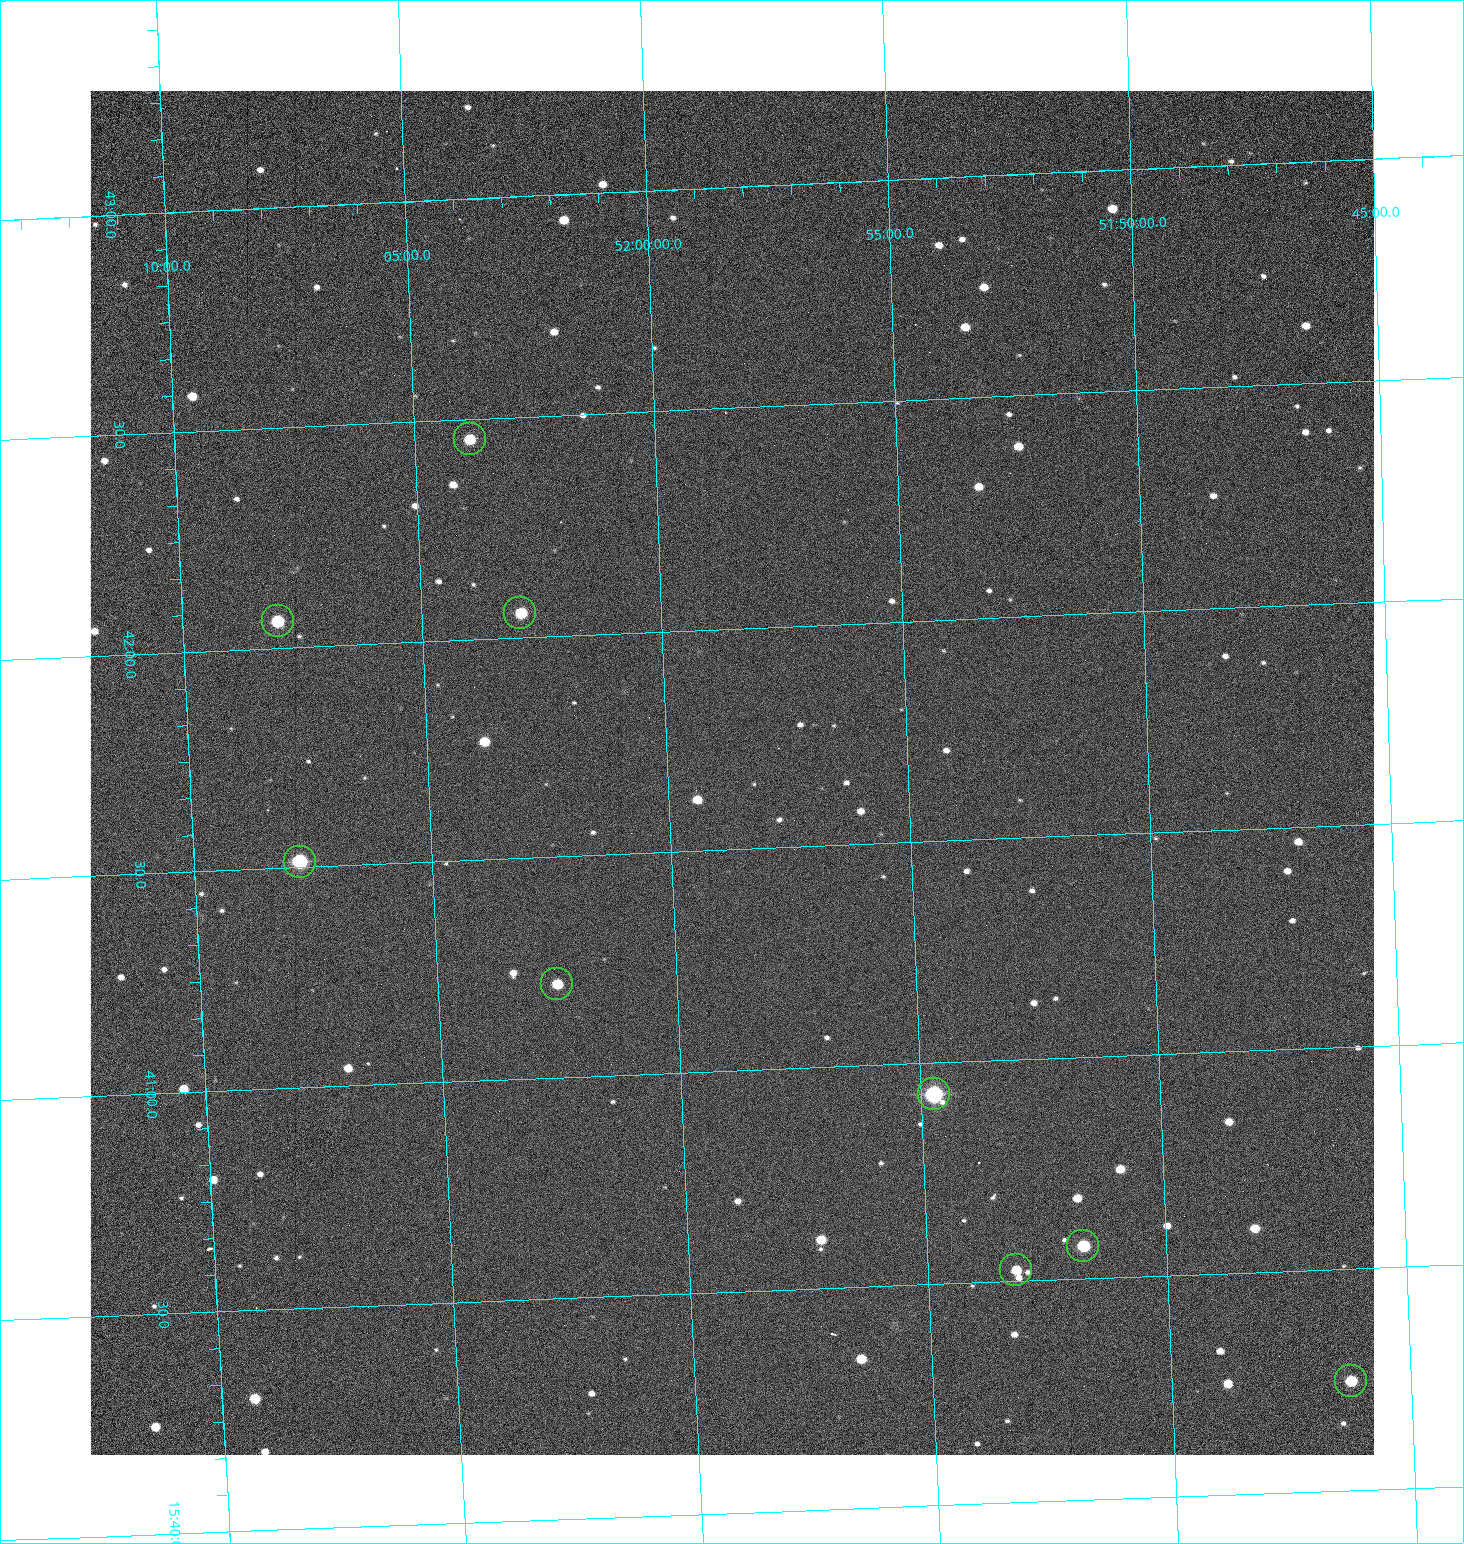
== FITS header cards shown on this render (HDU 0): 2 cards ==
NAXIS1  =                 1284 /fastest changing axis
NAXIS2  =                 1364 /next to fastest changing axis

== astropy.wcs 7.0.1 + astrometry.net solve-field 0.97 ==
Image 1284 x 1364 px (HDU 0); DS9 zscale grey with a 90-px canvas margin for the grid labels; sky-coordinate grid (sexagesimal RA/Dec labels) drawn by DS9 from the SOLVED WCS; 9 Tycho-2 reference stars matched to detected sources circled (green)
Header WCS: RA---TAN/DEC--TAN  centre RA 15:41:40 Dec +51:59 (235.42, +51.98 deg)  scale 1.26 arcsec/px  FOV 26.9' x 28.5'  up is +92 deg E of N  parity flipped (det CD > 0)
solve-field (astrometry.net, Tycho-2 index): VERIFIED the header's WCS against the Tycho-2 star catalogue (9 matches, 0 conflicts) and refined it, rather than solving blind
Solved WCS: RA---TAN-SIP/DEC--TAN-SIP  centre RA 15:41:40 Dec +51:59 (235.42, +51.98 deg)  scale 1.25 arcsec/px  FOV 26.8' x 28.5'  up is +92 deg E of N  parity flipped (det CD > 0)
The solver's refit moves the header's centre by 0.62 arcsec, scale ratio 0.9971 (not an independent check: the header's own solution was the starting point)
Tycho-2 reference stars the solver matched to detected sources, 9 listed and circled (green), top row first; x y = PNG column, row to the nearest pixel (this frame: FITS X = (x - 90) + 1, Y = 1364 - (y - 91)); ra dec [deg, ICRS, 3 dp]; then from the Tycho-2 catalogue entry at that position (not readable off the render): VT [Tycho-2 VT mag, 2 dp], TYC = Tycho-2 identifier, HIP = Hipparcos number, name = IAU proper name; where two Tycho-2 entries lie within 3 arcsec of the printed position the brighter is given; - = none
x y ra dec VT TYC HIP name
470 439 235.614 +52.064 11.61 3489-1132-1 - -
520 613 235.514 +52.049 11.19 3489-1407-1 - -
278 621 235.515 +52.133 11.12 3489-1380-1 - -
300 862 235.378 +52.130 9.31 3489-1322-1 76850 -
557 984 235.303 +52.042 11.52 3489-958-1 - -
934 1094 235.232 +51.912 9.59 3489-824-1 - -
1083 1246 235.143 +51.862 10.97 3489-1016-1 - -
1016 1270 235.131 +51.886 12.29 3489-908-1 - -
1351 1381 235.062 +51.771 11.53 3489-1453-1 - -